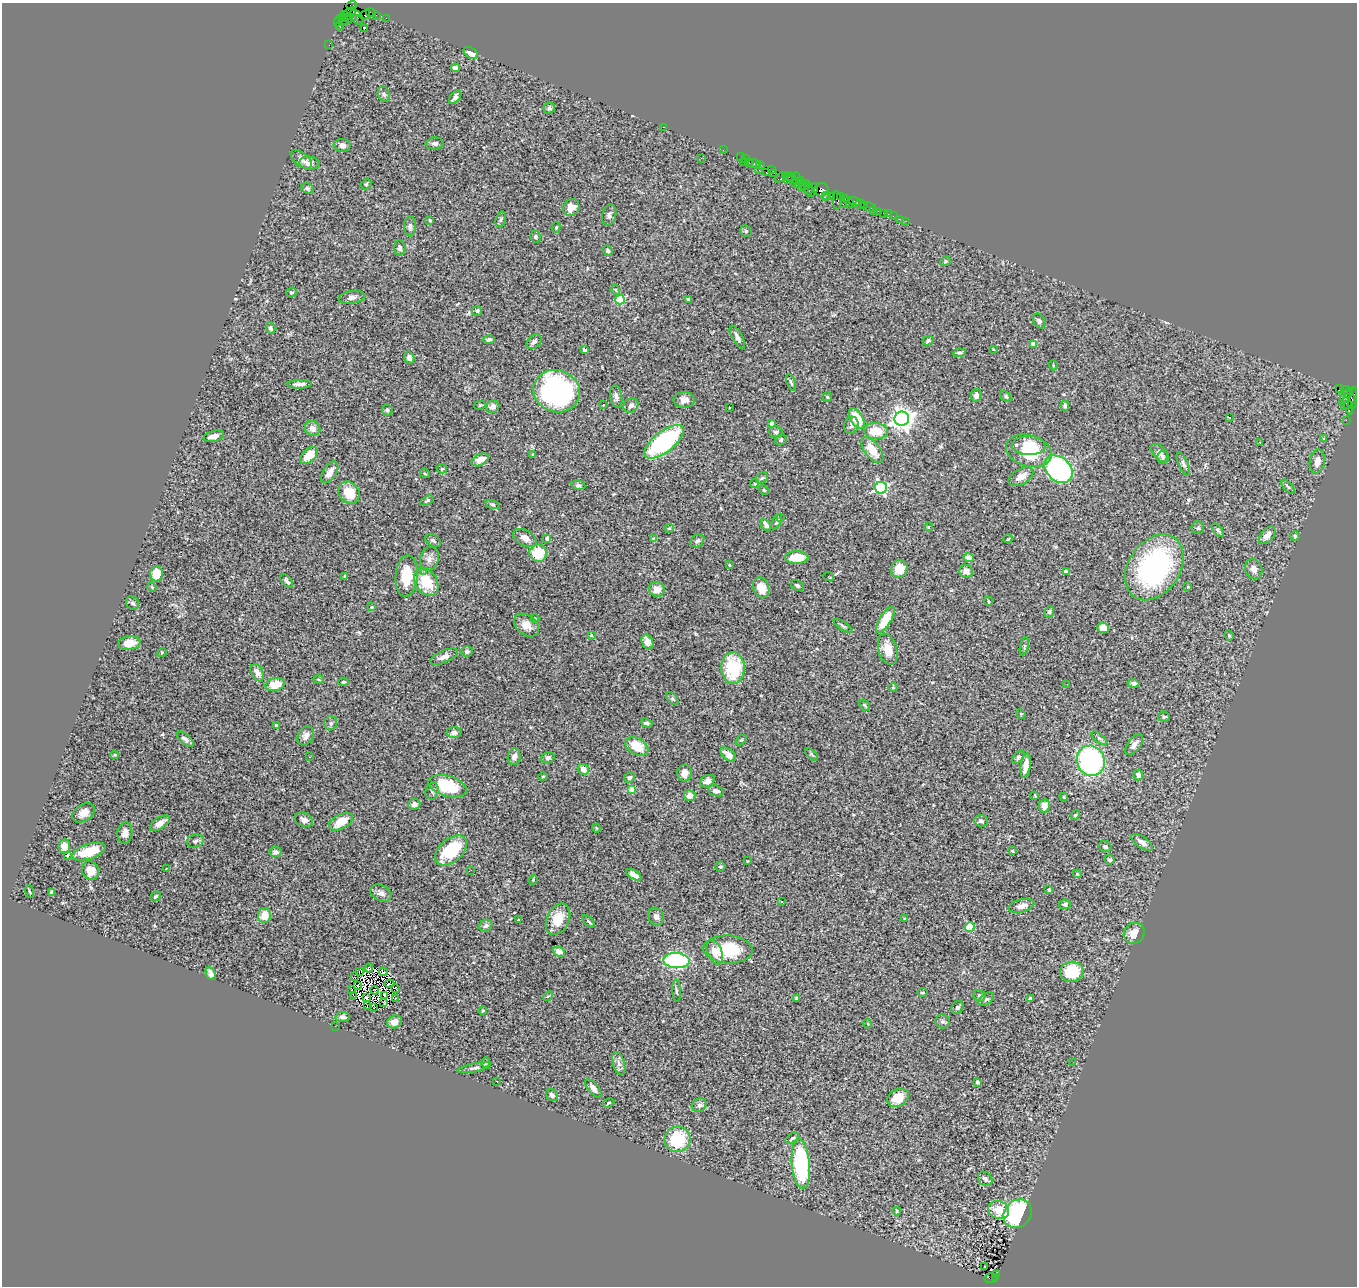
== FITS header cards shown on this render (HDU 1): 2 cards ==
NAXIS1  =                 1355
NAXIS2  =                 1284

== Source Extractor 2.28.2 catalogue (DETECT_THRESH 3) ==
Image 1355 x 1284 px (HDU 1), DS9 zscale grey, 1 PNG px = 1 image px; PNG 1359 x 1288 px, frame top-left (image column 1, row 1284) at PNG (2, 3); each listed source drawn as its Kron ellipse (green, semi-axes under 4 px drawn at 4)
Background 2.63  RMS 0.073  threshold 0.219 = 3 sigma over >= 5 px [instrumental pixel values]
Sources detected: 368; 6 with non-positive FLUX_AUTO (blend fragments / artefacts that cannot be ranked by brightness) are neither listed nor drawn; the other 362 listed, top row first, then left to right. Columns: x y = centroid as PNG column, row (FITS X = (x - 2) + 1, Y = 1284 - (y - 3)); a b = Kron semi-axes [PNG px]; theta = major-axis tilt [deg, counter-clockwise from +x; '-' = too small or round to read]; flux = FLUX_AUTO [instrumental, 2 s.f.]
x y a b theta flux
351 5 5 3 - 59
371 12 5 2 - 150
349 14 8 5 43 560
344 15 3 3 - 130
365 15 5 2 - 140
376 15 2 2 - 27
356 17 8 6 -48 740
342 18 4 3 - 150
349 18 5 3 - 400
353 18 4 3 - 260
386 18 2 2 - 47
339 20 6 2 65 180
343 21 5 3 - 310
339 26 4 3 - 260
364 29 3 2 - 5.7
329 45 2 2 - 35
471 53 8 5 -33 36
455 68 5 4 - 18
384 94 8 6 -69 13
455 97 8 4 48 15
549 108 6 5 - 11
664 127 3 2 - 70
435 143 9 6 6 15
342 145 8 6 -4 21
723 150 2 2 - 36
740 157 2 2 - 47
701 158 3 2 - 4.4
301 159 12 6 -41 23
746 159 2 2 - 110
743 162 2 2 - 190
749 162 3 2 - 110
309 163 10 6 -4 27
754 164 6 3 -20 230
760 165 4 3 - 170
772 169 4 3 - 190
759 170 3 2 - 110
766 172 3 2 - 160
774 173 4 2 - 40
785 176 4 2 - 120
789 176 6 3 -18 300
781 177 7 3 26 150
788 180 4 2 - 310
797 180 7 3 -84 260
793 182 7 2 -51 320
800 182 5 3 - 270
807 183 4 2 - 280
366 184 6 4 44 6.8
804 186 3 2 - 93
307 188 7 5 -20 9.2
801 188 2 2 - 83
809 189 6 3 85 780
813 190 7 3 58 380
821 190 7 6 - 860
827 195 2 2 - 50
831 196 2 2 - 130
840 196 3 2 - 130
825 198 2 2 - 41
845 199 3 2 - 100
837 200 9 3 -86 440
855 201 6 3 -17 500
849 202 6 3 -44 280
843 204 2 2 - 65
860 204 6 3 11 170
864 205 3 3 - 150
571 207 9 8 - 44
870 207 7 2 -26 110
873 211 2 2 - 29
879 211 4 3 - 200
883 213 2 2 - 27
888 214 2 2 - 30
609 215 11 7 77 16
893 216 2 2 - 20
501 219 8 5 72 10
899 219 2 2 - 28
430 220 3 3 - 7.9
906 221 2 2 - 14
410 226 10 6 89 14
556 228 5 4 - 6.9
746 231 6 5 - 7.7
535 237 6 5 - 8.9
400 248 8 5 -87 13
608 250 5 4 - 9.1
945 261 5 4 - 8.3
616 290 5 3 - 6.2
291 292 5 4 - 6.5
352 297 13 6 8 22
688 299 4 3 - 7.3
620 300 5 4 - 290
477 311 5 5 - 6.9
1039 321 8 5 -61 12
271 328 6 4 -72 9.4
737 337 13 5 -61 19
489 340 6 4 10 12
928 341 6 4 26 9.6
534 342 8 6 39 15
1033 344 4 4 - 65
993 349 3 2 - 3.8
585 350 4 3 - 21
960 353 6 3 7 8.3
409 358 6 5 - 19
1053 365 5 3 - 3.8
791 382 8 3 -70 8.3
299 384 12 4 1 19
1339 388 4 3 - 1300
1347 390 6 3 -18 130
557 391 23 21 -19 1100
976 395 6 5 - 21
1006 396 6 4 -49 8.3
616 397 11 6 -80 20
827 397 5 5 - 5.1
1345 397 8 2 60 410
1349 399 13 6 60 860
684 400 10 8 1 32
1352 402 7 4 87 430
480 405 6 3 14 5.8
603 405 3 2 - 4
631 406 8 6 40 24
1065 406 5 4 - 13
1348 406 9 4 -68 400
493 407 7 6 - 21
729 407 3 3 - 14
387 410 5 5 - 10
1229 417 3 2 - 7.3
857 418 11 6 -59 120
902 419 7 7 - 4000
1346 420 2 2 - 32
771 423 4 3 - 15
851 425 8 7 - 17
313 428 8 7 - 27
876 431 12 8 -3 120
776 432 7 6 - 11
214 436 10 5 14 31
1323 439 4 3 - 7.9
781 440 6 5 - 9.2
664 442 24 10 38 620
1260 442 3 3 - 7.2
1029 445 17 9 -1 120
872 450 15 7 -52 86
1029 451 23 15 -16 230
1160 453 11 6 -47 19
533 454 3 2 - 3.8
309 455 10 6 43 76
1162 457 7 5 -85 11
480 460 9 5 28 39
1317 462 12 7 80 39
1183 464 12 4 -67 15
442 469 5 4 - 4.7
1058 469 16 11 -42 970
330 472 12 6 57 36
425 474 5 3 - 4.7
1021 477 13 7 30 45
762 478 6 5 - 7.8
755 484 4 4 - 7.6
578 485 7 4 -12 9.7
1288 487 8 4 -47 9
881 488 6 6 - 760
764 490 5 4 - 6.5
349 493 12 10 -52 100
427 501 7 4 28 6.8
493 505 7 3 -19 6.5
780 517 3 3 - 5.7
777 522 8 4 60 7.5
766 525 7 3 -60 33
928 527 5 3 - 3.9
669 528 5 4 - 6.3
1198 528 6 6 - 10
1218 530 8 4 -49 9.9
1267 535 10 6 49 34
1295 536 5 5 - 7.3
525 538 12 7 -30 30
547 538 4 3 - 19
653 539 4 3 - 14
1008 539 5 3 - 3.7
433 540 9 5 -31 12
697 541 7 6 - 12
538 553 9 8 - 120
797 558 12 6 1 110
969 558 5 4 - 45
429 559 12 9 71 29
729 565 3 3 - 4.2
1154 567 36 25 56 810
899 569 9 8 - 75
1254 569 10 8 -70 25
424 571 3 2 - 14
966 571 7 6 - 33
1066 571 4 3 - 31
156 574 7 6 - 91
345 576 3 2 - 3.7
407 576 21 11 86 140
829 576 5 3 - 15
287 581 8 4 -50 13
426 582 15 11 -59 130
797 585 7 5 -33 9.1
152 587 5 3 - 4.3
1188 587 3 3 - 5
761 588 11 7 -69 70
657 589 8 7 - 41
988 601 4 2 - 3.8
133 603 7 6 - 13
372 607 4 4 - 4.2
1049 612 6 4 63 7.6
535 619 4 3 - 4.3
885 620 15 5 58 110
526 625 14 9 -37 45
843 626 10 4 -32 8.8
1103 628 6 5 - 59
591 635 4 3 - 4.3
1229 635 5 3 - 6.2
647 642 8 5 -67 33
129 643 11 6 7 55
1024 646 9 4 77 6.7
888 649 16 9 -74 71
467 651 5 5 - 13
162 652 5 3 - 4.2
444 657 15 6 23 29
733 668 16 11 -87 260
257 673 9 6 -63 34
319 679 5 2 - 4.6
343 682 5 4 - 5.4
275 684 9 6 13 85
1067 684 2 2 - 8.6
1133 684 6 4 1 13
893 688 5 3 - 4.3
672 699 7 4 -46 7.7
865 705 6 4 -56 6.5
1021 714 5 4 - 5.5
1164 717 6 5 - 11
331 723 7 6 - 13
646 723 6 4 -16 9.7
276 725 3 3 - 10
454 732 7 5 3 18
306 736 10 7 59 27
1099 738 9 4 -40 10
185 739 10 4 -39 17
741 740 6 4 41 5.9
1134 744 12 6 54 28
637 746 12 8 -29 100
812 754 8 3 -40 6.4
115 755 4 3 - 5.3
728 755 9 5 -40 43
309 757 2 2 - 3.5
514 757 8 6 81 25
1018 757 8 4 53 8.9
548 758 7 5 18 12
1091 761 15 13 -67 830
1026 766 12 5 81 47
583 769 6 5 - 44
684 773 8 7 - 36
1138 775 5 5 - 24
543 776 5 3 - 5
629 777 5 5 - 13
707 781 8 5 28 33
448 786 20 10 -16 220
632 789 4 4 - 83
432 791 8 6 76 12
716 791 8 5 -19 19
690 795 6 5 - 35
1035 796 4 3 - 4.2
1064 797 4 3 - 4.7
414 804 6 5 - 18
1044 806 6 5 - 30
84 813 12 8 33 40
1075 815 5 3 - 5
304 820 9 7 -25 22
981 821 7 5 -2 17
341 822 13 7 27 74
160 823 11 5 33 35
596 828 4 3 - 3.7
125 833 11 7 85 29
195 841 8 6 18 15
1142 842 12 5 -35 33
64 846 7 5 86 44
1105 847 6 5 - 9.2
451 850 18 11 41 240
89 851 17 7 18 110
1012 851 4 3 - 4.1
275 852 6 5 - 15
68 855 3 2 - 33
1109 860 5 4 - 8.2
747 861 4 2 - 3.2
720 867 5 5 - 7.7
166 869 3 2 - 9
90 870 9 8 - 67
471 870 2 2 - 9.4
1077 874 4 4 - 4.9
634 875 8 4 -31 28
533 880 5 4 - 4.1
1049 890 3 3 - 7.7
29 892 6 3 -71 5.1
52 892 4 3 - 12
381 893 11 7 -24 23
155 896 5 4 - 7.5
782 901 3 2 - 10
1065 904 6 4 10 9.1
1022 906 13 6 14 33
264 916 7 6 - 66
656 917 9 7 -61 20
904 918 2 2 - 2.7
558 919 16 11 63 95
519 920 3 3 - 5.8
589 921 8 3 -45 7.3
486 926 7 5 33 15
970 927 5 5 - 190
1134 933 11 10 - 57
728 949 25 14 -3 220
559 952 6 4 -26 18
715 952 13 7 -68 59
676 960 13 7 -3 610
369 968 5 3 - 3.7
359 971 4 2 - 3.6
383 972 4 3 - 2.6
1072 972 12 10 8 220
211 973 7 4 -66 18
355 976 3 2 - 2.9
390 984 5 2 - 7.5
358 985 3 2 - 4.1
396 988 3 2 - 3.7
351 989 4 2 - 3.6
375 990 4 2 - 3.2
676 991 11 4 -87 9.1
922 992 5 3 - 4.4
353 995 3 2 - 3.6
385 996 4 2 - 7
548 996 6 3 42 5.8
979 996 6 5 - 12
366 997 4 2 - 5.8
395 998 3 2 - 5.8
797 998 4 4 - 7.4
986 999 9 5 40 10
1030 999 3 3 - 26
384 1002 3 2 - 7.4
367 1006 3 2 - 290
957 1007 7 5 43 10
373 1008 2 2 - 6.4
483 1011 4 3 - 5.8
343 1017 7 5 -2 16
942 1021 7 7 - 13
395 1022 8 6 26 30
868 1024 4 3 - 4.3
335 1026 2 2 - 16
486 1062 5 4 - 7.5
1073 1062 2 2 - 7.3
619 1063 12 6 -73 23
474 1068 17 4 12 15
497 1081 3 2 - 3.8
977 1082 3 3 - 14
593 1088 11 5 -51 29
552 1095 7 5 -42 17
898 1098 11 8 27 80
608 1103 6 3 28 6.3
699 1105 7 6 - 19
792 1138 7 3 34 8.8
677 1139 13 12 - 230
801 1164 25 9 -85 560
985 1179 8 6 -43 14
999 1210 11 9 -18 75
897 1211 4 4 - 5.2
1018 1214 15 13 48 510
984 1267 3 2 - 13
996 1274 3 2 - 170
991 1278 6 5 - 450
996 1278 3 2 - 170
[6 non-positive-flux detections neither listed nor drawn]